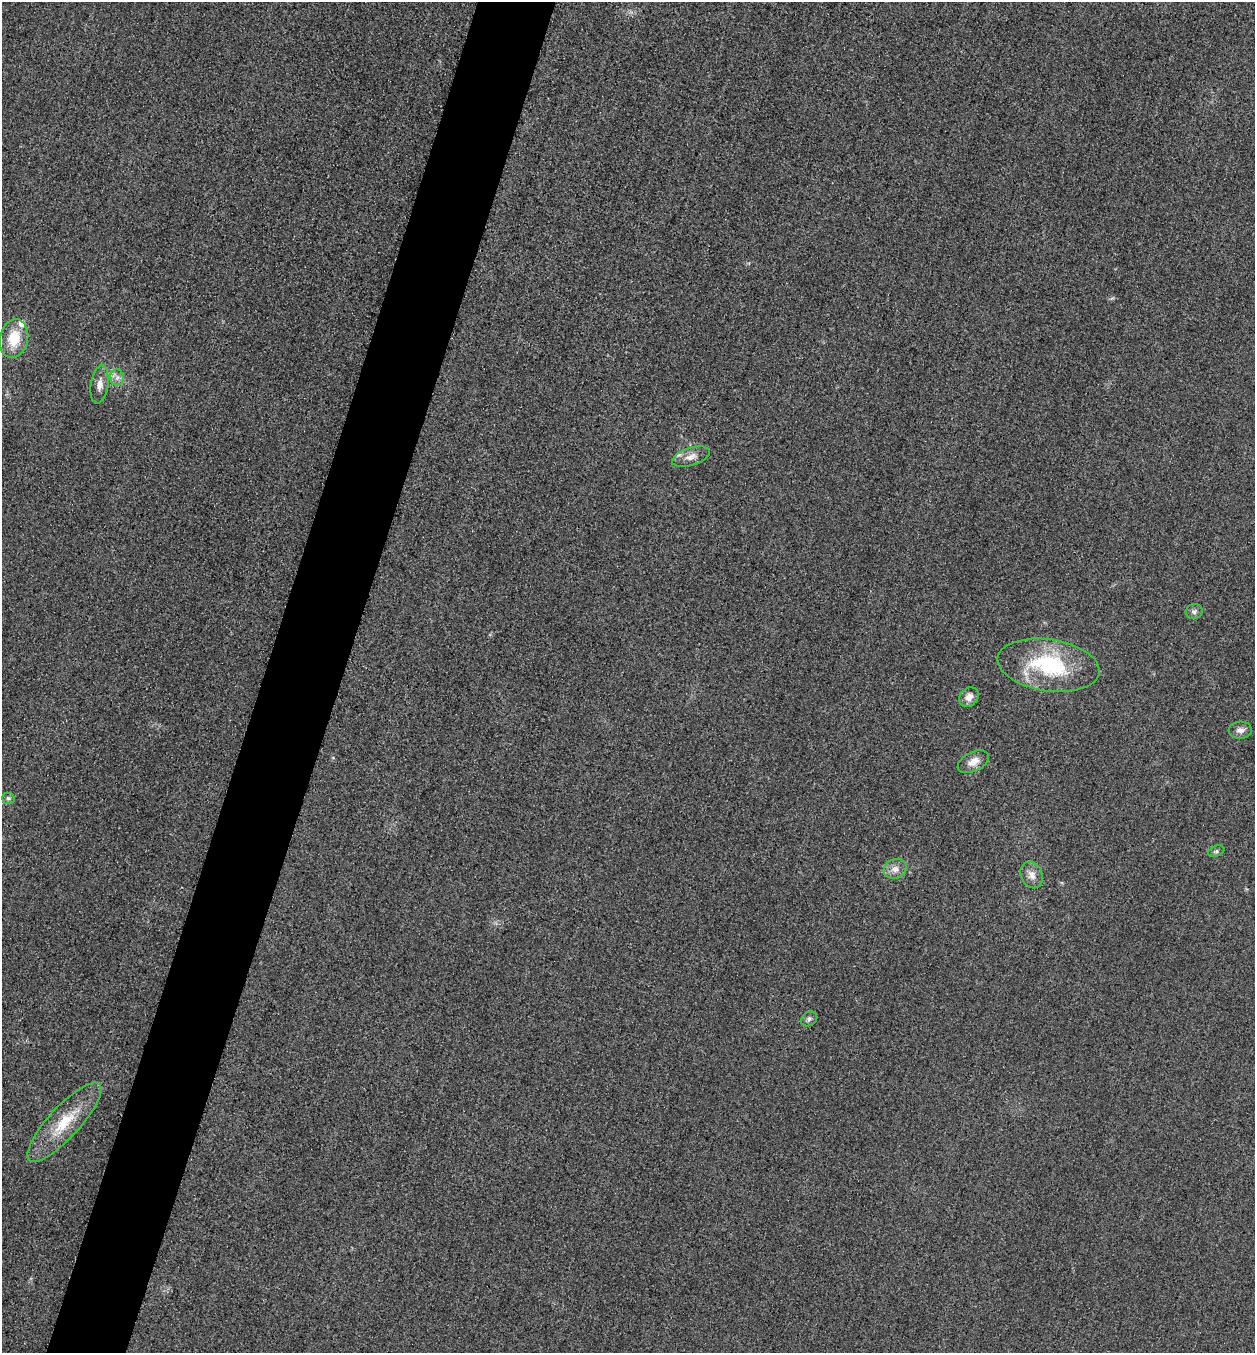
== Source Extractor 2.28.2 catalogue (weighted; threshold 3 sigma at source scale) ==
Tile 7 of 4 x 4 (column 3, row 2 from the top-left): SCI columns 2668-3920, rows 2725-4075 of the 5463 x 5449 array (HDU 1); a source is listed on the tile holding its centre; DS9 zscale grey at full resolution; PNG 1257 x 1355 px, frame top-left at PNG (2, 2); each listed source drawn as its Kron ellipse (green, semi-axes under 4 px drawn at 4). Shown black and unused: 6% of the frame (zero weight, under 3 of 4 exposures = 3% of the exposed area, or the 3 px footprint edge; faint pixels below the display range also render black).
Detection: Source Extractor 2.28.2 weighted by HDU 2 'WHT'; one run over the whole footprint, this tile lists its part. Background 0.0772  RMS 0.017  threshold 0.0761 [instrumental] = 3 sigma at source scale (4.5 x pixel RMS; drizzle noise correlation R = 1.50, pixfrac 1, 0.05/0.05 arcsec/px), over >= 5 px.
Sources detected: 17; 2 inside a brighter listed object's ellipse — not listed separately; the other 15 listed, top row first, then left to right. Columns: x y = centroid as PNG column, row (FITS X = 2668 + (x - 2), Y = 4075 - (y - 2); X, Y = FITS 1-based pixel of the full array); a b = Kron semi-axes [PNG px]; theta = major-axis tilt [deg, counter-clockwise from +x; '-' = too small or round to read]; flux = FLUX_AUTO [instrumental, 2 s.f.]
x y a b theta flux
14 338 20 14 78 46
117 378 8 6 88 7.3
100 384 19 8 82 14
691 457 19 9 17 14
1194 611 8 7 - 5.7
1049 665 51 26 -9 160
969 697 11 8 46 13
1240 730 11 8 2 9.1
973 762 17 9 26 17
8 798 6 5 - 3.4
1216 851 8 5 21 3.4
895 869 12 9 20 13
1032 875 14 10 -65 14
809 1019 8 7 - 4.7
64 1122 52 15 47 71